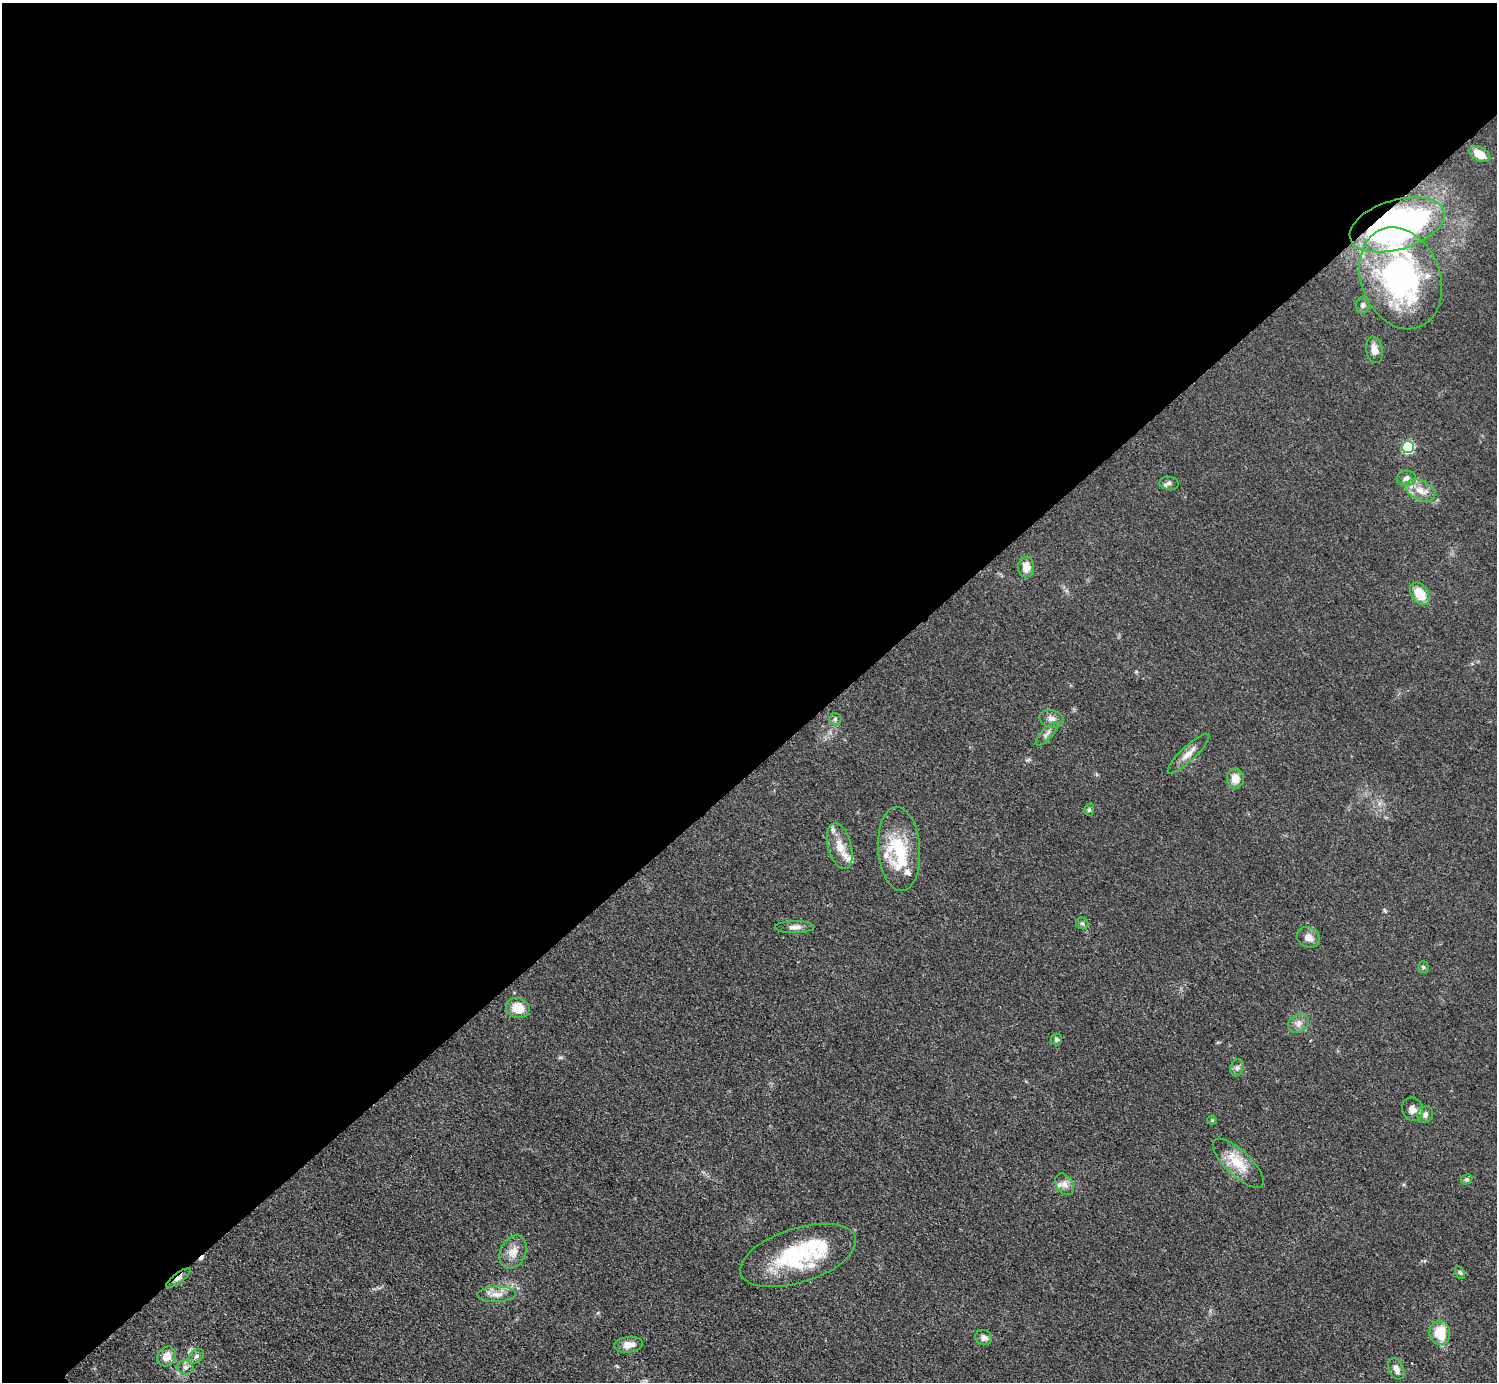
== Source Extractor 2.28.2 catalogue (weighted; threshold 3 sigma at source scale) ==
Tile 2 of 4 x 4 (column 2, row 1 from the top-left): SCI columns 1502-2996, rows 4448-5827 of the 5989 x 5988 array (HDU 1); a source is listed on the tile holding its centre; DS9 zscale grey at full resolution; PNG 1499 x 1384 px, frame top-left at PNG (2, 3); each listed source drawn as its Kron ellipse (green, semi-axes under 4 px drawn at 4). Shown black and unused: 56% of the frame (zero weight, under 3 of 5 exposures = <1% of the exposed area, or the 3 px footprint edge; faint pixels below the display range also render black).
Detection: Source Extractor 2.28.2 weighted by HDU 2 'WHT'; one run over the whole footprint, this tile lists its part. Background 0.0499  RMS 0.0053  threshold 0.0238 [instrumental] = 3 sigma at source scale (4.5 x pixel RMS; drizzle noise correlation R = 1.50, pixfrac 1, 0.05/0.05 arcsec/px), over >= 5 px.
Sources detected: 56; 2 inside a brighter object's white glare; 1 cosmic-ray / hot-pixel residue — neither listed nor drawn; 8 inside a brighter listed object's ellipse — not listed separately; the other 45 listed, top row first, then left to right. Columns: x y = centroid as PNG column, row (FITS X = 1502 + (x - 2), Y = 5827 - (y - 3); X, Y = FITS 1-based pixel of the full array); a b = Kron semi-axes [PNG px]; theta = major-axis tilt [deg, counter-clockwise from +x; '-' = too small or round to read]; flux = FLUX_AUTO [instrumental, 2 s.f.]
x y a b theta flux
1480 154 11 6 -29 7.1
1397 225 49 25 16 160
1401 278 52 39 -68 110
1363 305 8 7 - 1.7
1374 350 13 8 -79 4.8
1408 447 6 6 - 47
1407 478 9 8 - 2.6
1169 483 10 6 -6 1.7
1420 490 16 10 -26 6.4
1026 567 10 8 86 5.3
1420 594 12 8 -54 11
835 719 6 6 - 1.2
1051 719 12 8 -16 2.9
1047 734 15 5 47 2.3
1188 754 28 7 43 5.1
1235 779 10 8 -84 6.1
1089 810 6 5 - 1.1
840 846 23 12 -75 8.4
899 849 42 21 -86 29
1082 923 6 5 - 1
795 927 20 6 1 3
1308 937 12 10 -30 4.1
1423 967 6 5 - 0.78
518 1008 12 10 -17 9.6
1299 1023 11 8 32 3
1056 1039 6 5 - 1.2
1237 1068 9 6 74 1.7
1413 1109 12 10 -64 4.2
1425 1115 8 7 - 2.2
1212 1120 5 4 - 0.63
1238 1163 33 12 -44 13
1467 1179 6 4 29 0.94
1064 1184 12 8 -58 3.1
513 1252 17 12 64 6.3
798 1255 60 27 18 48
1460 1272 7 4 -63 0.94
178 1278 14 5 37 2.4
497 1294 19 7 1 4.9
1440 1333 12 10 -81 15
984 1338 8 7 - 2.5
629 1345 14 8 7 5.5
167 1356 10 9 - 6.2
196 1356 8 6 40 1.6
185 1367 8 7 - 2
1396 1369 11 7 -65 3.2
Overlapping masked pixels (flux is a lower limit): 2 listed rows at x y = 1397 225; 178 1278